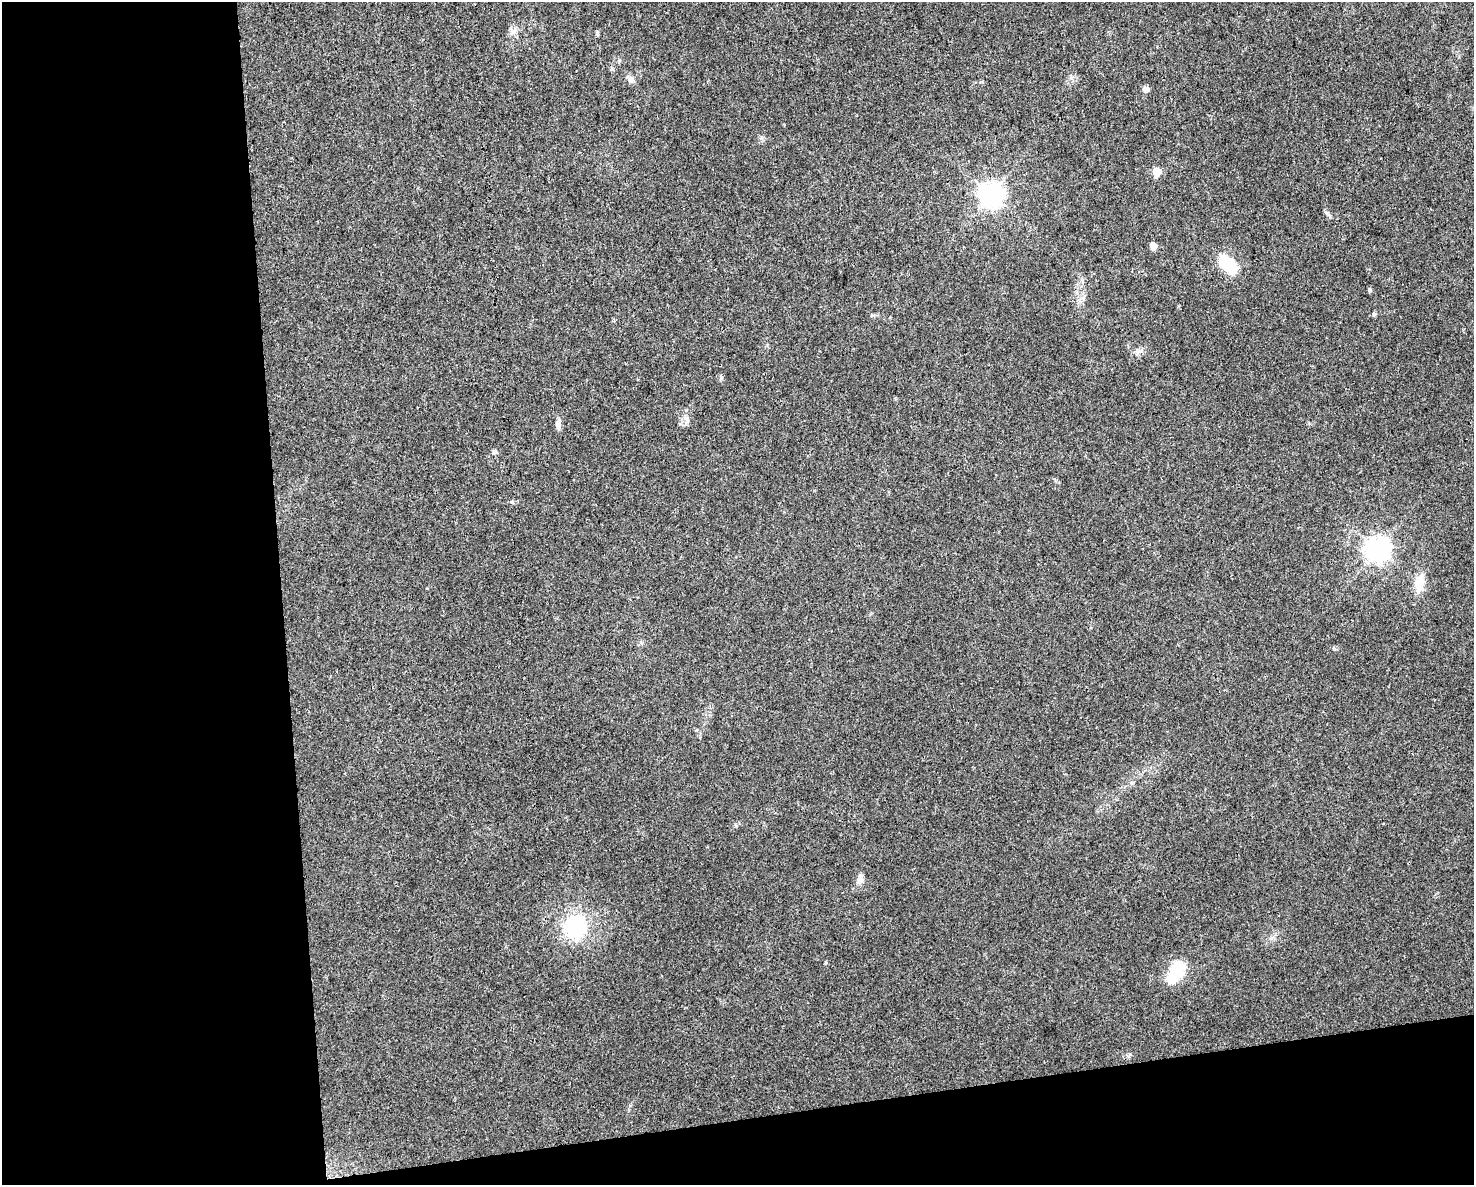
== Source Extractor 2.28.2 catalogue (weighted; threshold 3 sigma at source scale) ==
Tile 10 of 3 x 4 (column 1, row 4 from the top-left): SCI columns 64-1535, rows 1-1183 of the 4497 x 4732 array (HDU 1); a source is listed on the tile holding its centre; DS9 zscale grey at full resolution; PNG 1476 x 1187 px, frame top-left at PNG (2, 2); no overlay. Shown black and unused: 25% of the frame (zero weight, under 3 of 4 exposures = <1% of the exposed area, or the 3 px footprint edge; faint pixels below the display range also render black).
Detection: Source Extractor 2.28.2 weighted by HDU 2 'WHT'; one run over the whole footprint, this tile lists its part. Background 0.0311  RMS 0.0039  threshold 0.0175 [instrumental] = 3 sigma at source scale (4.5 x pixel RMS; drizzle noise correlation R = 1.50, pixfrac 1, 0.0396/0.0396 arcsec/px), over >= 5 px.
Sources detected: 19; all 19 listed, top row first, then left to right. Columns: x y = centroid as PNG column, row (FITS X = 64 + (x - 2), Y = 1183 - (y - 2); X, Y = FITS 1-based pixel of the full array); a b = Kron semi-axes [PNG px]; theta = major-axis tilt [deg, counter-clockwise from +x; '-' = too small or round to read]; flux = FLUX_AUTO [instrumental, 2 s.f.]
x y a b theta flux
597 33 6 5 - 0.59
631 79 9 8 - 1.5
1146 89 8 6 -11 1.6
1157 172 5 5 - 11
991 194 8 8 - 340
1153 246 5 5 - 5.7
1228 264 21 12 -44 18
1369 290 5 5 - 0.64
1374 314 5 5 - 0.63
1138 352 11 6 13 1.5
721 377 7 4 89 0.61
686 418 9 7 -44 1.5
558 424 12 6 -88 2
494 452 7 6 - 0.79
1378 549 8 8 - 310
1419 583 22 11 75 6.2
860 880 8 6 -69 1.4
575 927 31 28 -88 26
1176 971 26 13 59 15
Unlisted compact peaks at least as high as the median listed source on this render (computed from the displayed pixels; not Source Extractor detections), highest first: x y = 513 32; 1327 213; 512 502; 1130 1054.